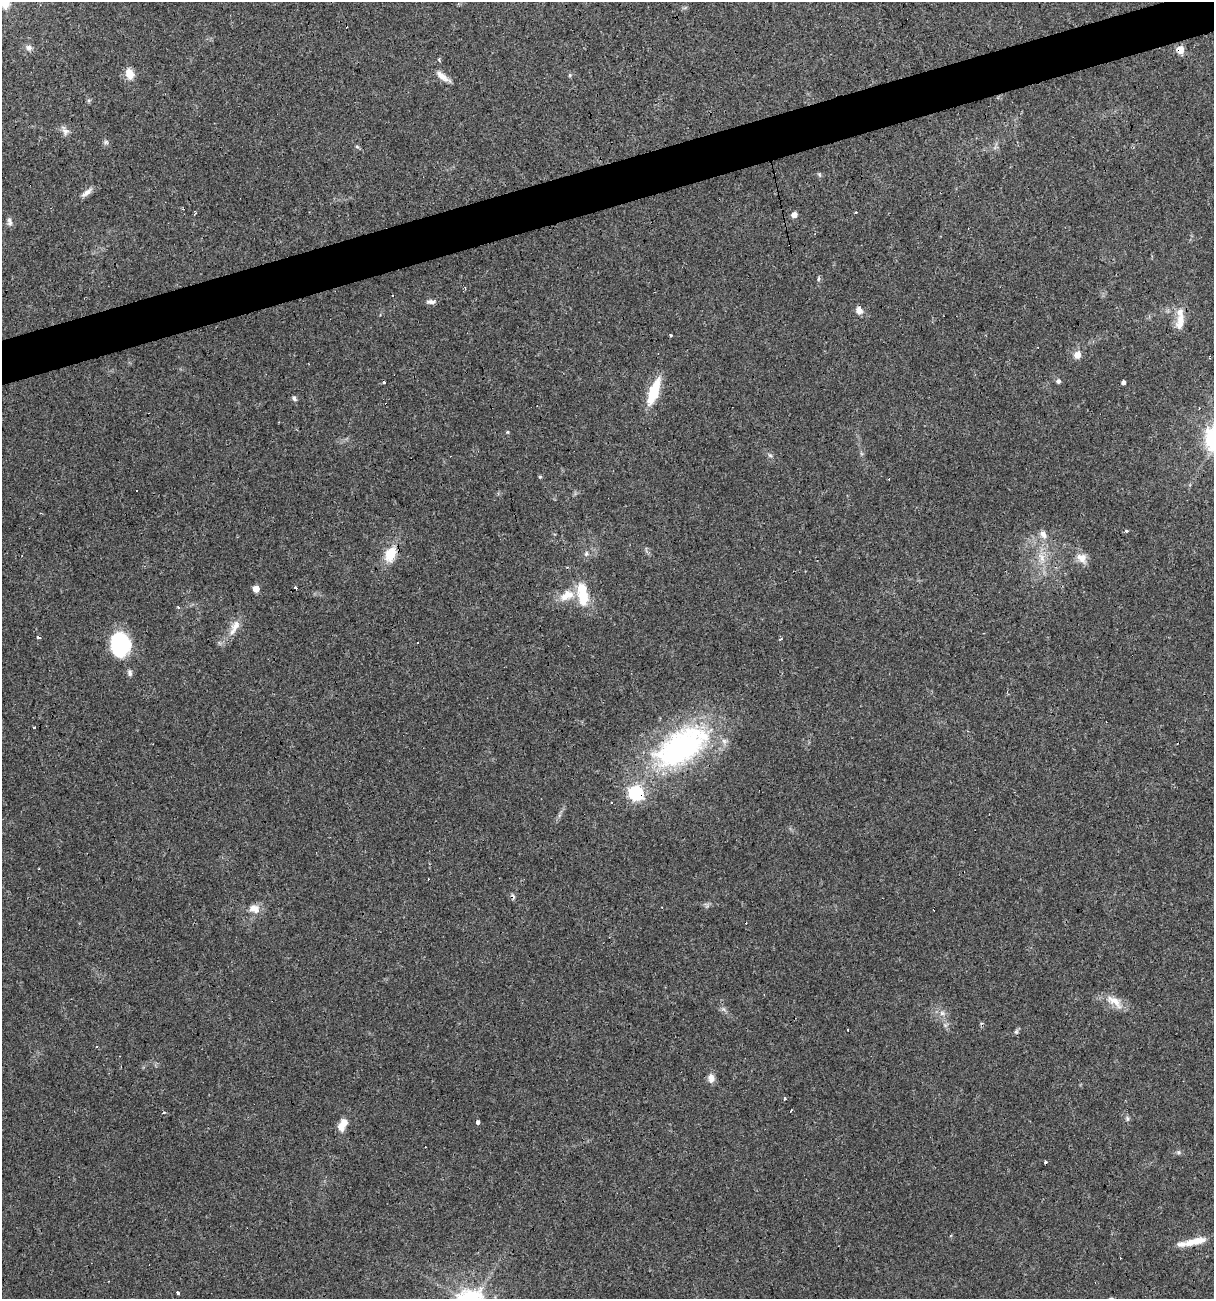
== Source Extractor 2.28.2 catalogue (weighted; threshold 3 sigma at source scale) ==
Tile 10 of 4 x 4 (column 2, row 3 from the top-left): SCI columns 1258-2469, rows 1297-2593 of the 4989 x 5186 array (HDU 1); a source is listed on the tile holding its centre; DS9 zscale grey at full resolution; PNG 1216 x 1301 px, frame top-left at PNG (2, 2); no overlay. Shown black and unused: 3% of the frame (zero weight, under 3 of 4 exposures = <1% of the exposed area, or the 3 px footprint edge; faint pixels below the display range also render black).
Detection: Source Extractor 2.28.2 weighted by HDU 2 'WHT'; one run over the whole footprint, this tile lists its part. Background 0.0332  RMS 0.0037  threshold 0.0168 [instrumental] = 3 sigma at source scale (4.5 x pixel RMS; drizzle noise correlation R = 1.50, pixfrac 1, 0.0396/0.0396 arcsec/px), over >= 5 px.
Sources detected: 80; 12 cosmic-ray / hot-pixel residue — not listed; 6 inside a brighter listed object's ellipse — not listed separately; the other 62 listed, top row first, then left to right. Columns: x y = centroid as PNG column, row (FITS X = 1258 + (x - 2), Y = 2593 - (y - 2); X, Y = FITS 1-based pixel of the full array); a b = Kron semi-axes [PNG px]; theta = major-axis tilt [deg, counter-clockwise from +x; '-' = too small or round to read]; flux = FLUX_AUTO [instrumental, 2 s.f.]
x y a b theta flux
5 2 6 5 - 12
29 48 8 8 - 1.5
1180 50 5 4 - 10
439 60 4 3 - 0.96
129 74 12 8 -73 4.4
570 75 5 4 - 0.44
443 77 19 6 -37 3.1
65 131 13 8 -59 1.8
106 142 7 5 -45 0.8
357 147 6 4 -3 0.49
87 192 18 6 38 2
856 212 3 2 - 0.75
195 214 6 3 49 0.58
794 215 5 5 - 2.6
10 221 11 6 -81 1.3
818 279 6 4 -73 0.51
431 302 12 5 2 1.4
859 311 9 8 - 2.1
1180 321 24 11 78 4.9
671 336 3 2 - 0.69
1077 355 8 7 - 3.1
1058 381 7 6 - 0.87
1124 383 3 3 - 13
654 391 24 8 69 16
294 398 8 5 -51 0.87
508 432 5 3 - 0.36
770 455 6 5 - 0.73
540 477 6 3 0 0.37
136 490 3 2 - 0.52
1126 531 3 3 - 1.1
1043 534 11 7 -61 2.3
390 554 17 11 68 8.7
586 554 7 6 - 1
1042 558 16 8 -73 4
1082 558 16 12 -39 3.5
295 588 3 3 - 0.85
256 589 5 5 - 4.9
567 595 22 12 26 6.2
582 595 28 11 -80 12
178 607 3 3 - 0.64
235 626 18 10 56 3.9
38 637 3 3 - 4.7
120 644 20 16 -85 34
130 673 9 6 -84 1.1
34 727 3 3 - 1.1
681 748 75 41 32 81
254 909 14 11 -25 3.6
1116 1002 24 8 -57 4
942 1013 6 6 - 1.3
848 1030 3 2 - 0.3
1016 1031 7 5 68 0.71
711 1078 12 8 -86 2.2
785 1098 3 3 - 1.4
164 1113 3 3 - 1.6
1127 1119 8 5 -72 0.74
478 1122 3 3 - 7.5
341 1127 11 9 -74 2.8
426 1147 2 2 - 0.3
1178 1152 6 4 -44 0.63
1045 1162 3 3 - 2
1197 1241 22 10 14 4.8
177 1293 3 3 - 5.2
Overlapping masked pixels (flux is a lower limit): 2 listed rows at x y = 1180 50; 681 748
Isophote crosses this tile's border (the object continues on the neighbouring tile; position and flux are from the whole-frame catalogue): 1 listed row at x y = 5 2